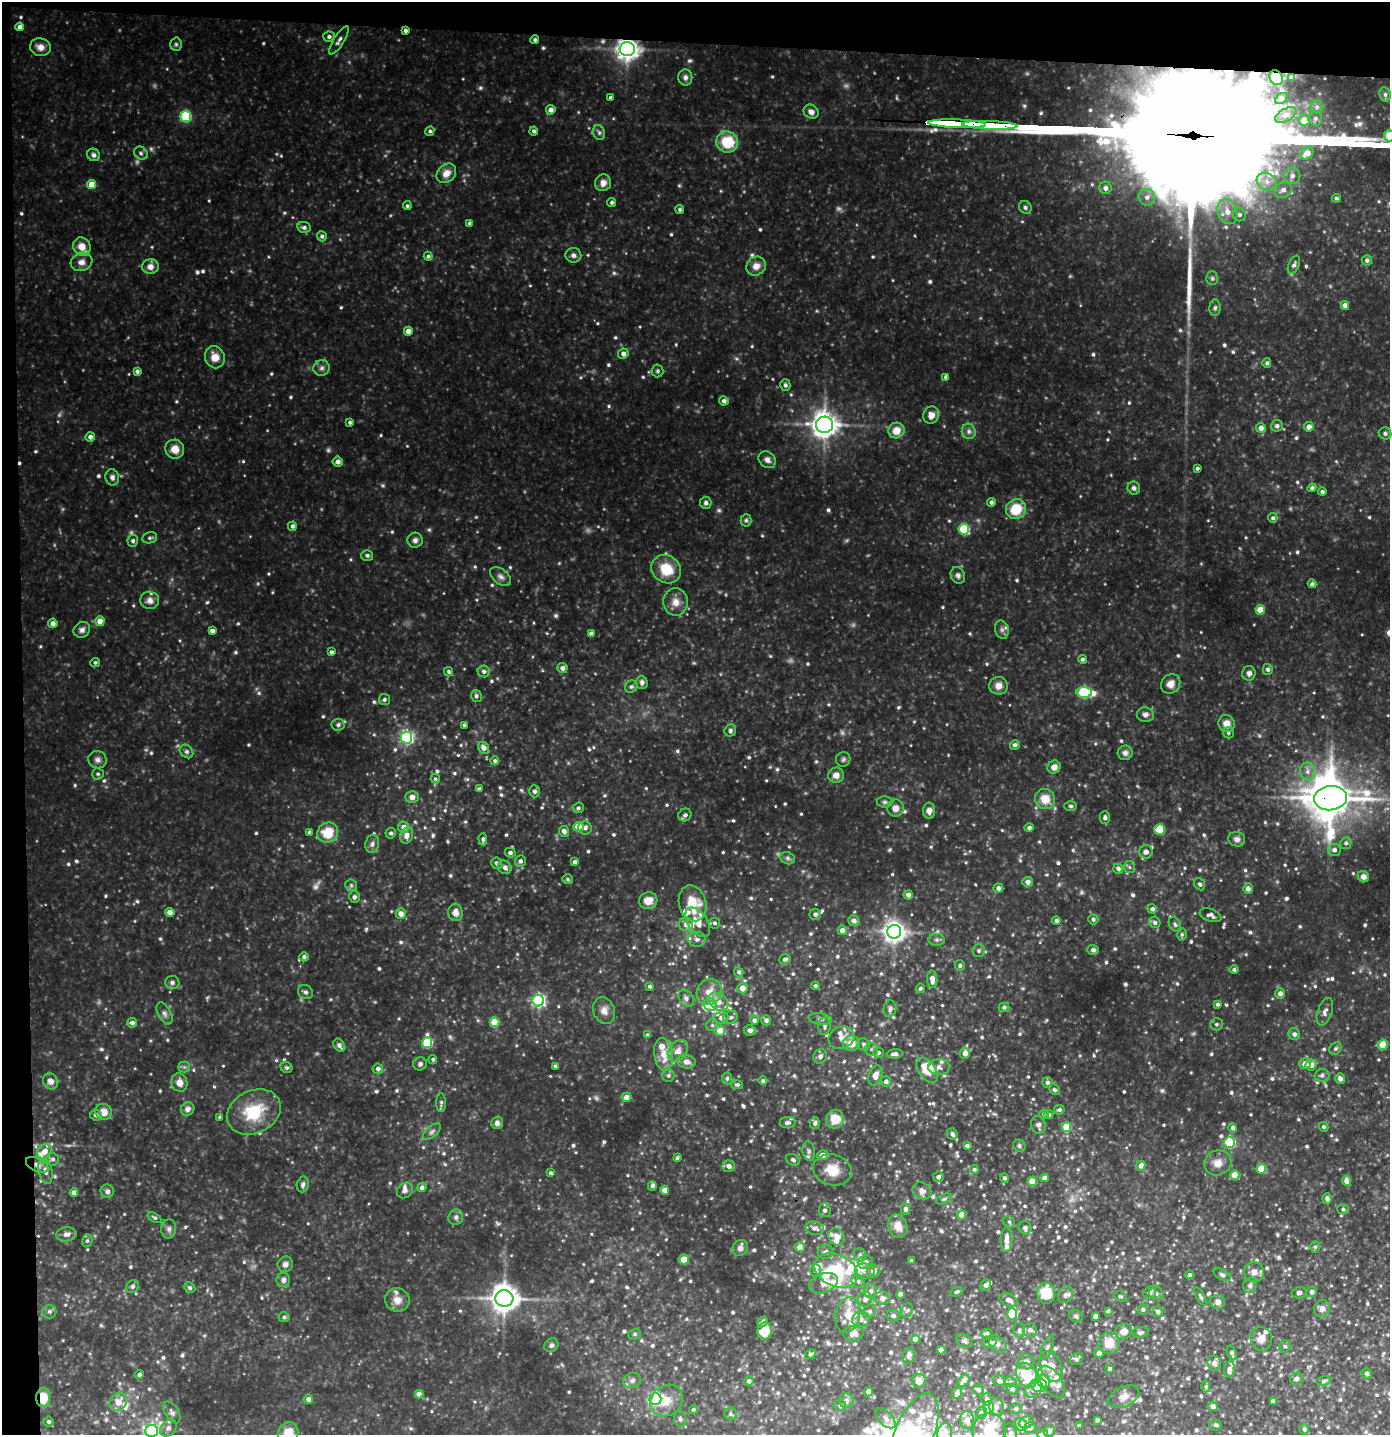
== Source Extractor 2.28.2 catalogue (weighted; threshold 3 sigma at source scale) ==
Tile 1 of 3 x 3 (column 1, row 1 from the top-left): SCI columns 82-1469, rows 2866-4298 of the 4328 x 4298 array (HDU 1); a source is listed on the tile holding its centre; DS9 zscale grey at full resolution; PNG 1392 x 1437 px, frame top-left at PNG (2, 2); each listed source drawn as its Kron ellipse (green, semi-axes under 4 px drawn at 4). Shown black and unused: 4% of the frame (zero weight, under 3 of 4 exposures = <1% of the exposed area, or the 3 px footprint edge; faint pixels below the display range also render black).
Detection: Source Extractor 2.28.2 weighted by HDU 2 'WHT'; one run over the whole footprint, this tile lists its part. Background 0.188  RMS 0.018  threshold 0.083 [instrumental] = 3 sigma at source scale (4.5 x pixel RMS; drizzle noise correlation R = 1.50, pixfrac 1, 0.05/0.05 arcsec/px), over >= 5 px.
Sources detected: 1038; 15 too faint to see at this stretch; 2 inside a brighter object's white glare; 2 cosmic-ray / hot-pixel residue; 2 long thin detections or spike segments (spike, bleed or trail) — neither listed nor drawn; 60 inside a brighter listed object's ellipse — not listed separately; of the other 957, all 500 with FLUX_AUTO >= 3.49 (the completeness limit of this list) listed and drawn (457 fainter detections not listed), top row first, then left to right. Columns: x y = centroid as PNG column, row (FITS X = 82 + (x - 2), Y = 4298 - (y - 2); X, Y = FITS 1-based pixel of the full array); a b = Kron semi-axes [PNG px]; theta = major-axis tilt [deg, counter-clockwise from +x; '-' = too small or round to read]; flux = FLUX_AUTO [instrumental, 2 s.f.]
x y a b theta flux
20 27 4 4 - 12
405 30 3 3 - 4.7
329 37 6 5 - 5.3
339 40 16 5 57 7.1
535 40 4 4 - 4.1
176 44 6 5 - 3.7
40 47 10 8 -10 12
627 49 7 7 - 1500
685 77 8 7 - 6.9
1276 78 8 6 -55 17
1291 78 4 3 - 4
1385 94 7 5 -76 4.6
611 98 4 4 - 6.3
1281 98 7 5 38 3.6
1317 107 6 6 - 5.4
551 110 5 5 - 11
811 112 8 6 -35 8.1
1286 115 12 6 29 8.1
186 117 5 5 - 140
1315 118 7 7 - 6.2
1304 120 5 5 - 30
957 124 29 3 -2 5100
990 125 28 3 -2 6400
430 131 5 4 - 3.7
534 131 4 4 - 4.5
599 133 8 5 -73 4.7
1389 136 5 5 - 35
727 142 11 10 - 68
141 153 7 6 - 4.8
1307 153 7 6 - 23
93 155 7 6 - 5.5
446 173 11 8 45 17
1292 176 8 8 - 9.3
1267 182 10 8 -27 16
603 183 8 8 - 13
92 184 4 4 - 28
1105 188 6 6 - 8.1
1283 190 9 7 30 11
1147 197 8 8 - 10
1336 198 4 4 - 3.9
612 202 4 4 - 3.8
407 206 4 4 - 3.5
1025 207 7 6 - 4.5
680 209 4 4 - 3.7
1227 212 13 9 -71 22
1239 215 7 6 - 6.6
469 223 4 4 - 3.5
304 227 7 5 -10 5.8
322 236 5 5 - 4.6
82 246 9 8 - 21
573 255 8 7 - 7
428 256 4 4 - 3.9
1367 260 5 5 - 5.1
81 262 11 9 17 12
1294 265 9 5 65 6
756 266 10 9 - 15
150 267 8 7 - 12
1212 278 7 5 -88 3.8
1345 305 4 4 - 11
1215 308 8 5 89 4.3
408 331 4 4 - 15
623 354 5 5 - 9.6
215 357 11 9 -70 22
1267 363 5 4 - 4.2
322 368 8 8 - 6.8
137 371 4 4 - 5
658 371 6 6 - 3.7
946 377 4 4 - 6.5
785 385 6 5 - 5.1
724 401 4 4 - 6.2
931 415 9 7 64 13
350 422 4 3 - 3.8
824 425 8 8 - 2000
1277 426 6 5 - 5.5
1309 427 5 4 - 15
1261 428 5 4 - 12
896 430 8 7 - 24
969 431 8 7 - 6.1
1385 433 6 6 - 4.1
90 437 5 4 - 7.8
175 449 9 9 - 18
767 460 9 7 -42 9
338 462 5 5 - 9.9
1197 468 3 3 - 3.7
112 477 8 7 - 7.2
1134 488 6 6 - 5.5
1312 488 4 4 - 5.3
1322 492 4 4 - 4.5
991 502 4 4 - 4.8
706 503 6 5 - 5
1016 509 10 9 - 52
1273 518 5 4 - 4.1
746 520 6 5 - 3.7
292 526 4 4 - 5.2
964 529 5 5 - 120
150 538 7 5 12 4.3
415 540 7 7 - 6.6
133 541 6 5 - 5
367 555 6 5 - 4.3
666 569 15 13 -35 52
958 575 9 7 -63 6.5
500 576 12 7 -40 8
1312 584 4 4 - 5.1
150 600 9 8 - 10
676 602 13 12 - 18
1260 610 5 4 - 28
100 621 5 4 - 21
53 623 4 4 - 9.8
82 630 9 7 39 7.1
1002 630 9 7 -75 6.7
212 631 4 4 - 7.9
591 633 4 4 - 7.3
331 652 4 4 - 4.7
1082 659 4 4 - 3.8
95 662 5 4 - 3.6
562 668 5 5 - 9.1
1268 669 5 5 - 4.4
484 671 6 5 - 6.1
449 672 5 4 - 4.2
1249 673 7 6 - 6.5
642 682 7 6 - 6
1171 684 10 9 - 14
998 686 9 9 - 14
631 687 6 5 - 3.6
1084 692 8 5 -5 160
476 696 6 5 - 4.5
384 699 5 5 - 4.1
1145 715 8 7 - 6.9
1227 724 8 8 - 14
338 725 6 6 - 5.4
464 725 4 3 - 3.9
730 730 6 5 - 4.5
1228 733 5 5 - 3.6
407 738 6 5 - 340
1015 745 5 4 - 5.7
484 748 6 5 - 11
186 751 7 6 - 4.6
1125 753 7 7 - 6.9
843 759 7 7 - 4.5
98 760 9 8 - 8.1
495 761 4 4 - 4.1
1054 767 7 6 - 12
1307 771 9 7 -81 10
98 774 6 5 - 3.7
836 775 8 7 - 13
435 779 5 4 - 3.6
480 789 4 4 - 3.8
535 791 6 5 - 4.9
412 797 6 6 - 9
1330 798 16 12 6 5000
1045 799 10 10 - 30
885 802 7 6 - 4.2
1071 806 6 5 - 3.6
578 808 5 5 - 4.4
895 808 8 8 - 13
929 811 8 6 -89 10
685 815 7 6 - 6
1105 817 6 5 - 4.8
404 827 5 5 - 13
578 827 5 5 - 40
585 828 7 6 - 6.2
1029 828 5 4 - 5
1159 829 5 5 - 58
564 831 5 5 - 9.2
309 832 4 4 - 4.4
328 833 10 10 - 47
391 833 5 5 - 4.4
407 835 8 6 71 11
483 839 6 4 -86 4.4
1237 839 8 7 - 8.3
1346 843 6 5 - 4.6
372 844 9 7 81 7
1334 850 6 6 - 7.7
1146 852 7 6 - 7.6
510 853 5 5 - 5.7
788 858 8 6 -22 4.9
520 861 6 5 - 6.1
575 862 4 4 - 8.8
497 863 6 5 - 6.1
505 867 7 6 - 7.6
1129 867 6 5 - 4.3
1118 869 5 5 - 5.5
1363 877 6 5 - 8.9
568 879 5 4 - 3.5
1028 882 5 5 - 9
1200 884 6 5 - 4.6
351 885 6 5 - 3.7
998 888 5 4 - 7.3
1248 889 5 4 - 10
908 895 4 4 - 7.6
354 897 6 5 - 5
648 901 9 8 - 21
693 903 18 13 -75 57
1152 909 5 4 - 6.1
170 912 4 4 - 12
455 912 8 7 - 13
401 914 5 5 - 15
815 914 6 5 - 5.1
1211 915 11 6 -20 7.8
1093 919 5 5 - 4.1
854 921 6 5 - 6.7
1056 921 4 4 - 5.6
698 922 17 9 -54 20
1155 922 6 5 - 5.3
715 923 5 5 - 4.7
686 924 7 6 - 10
1175 924 7 5 -61 4.2
842 930 5 4 - 10
894 932 7 7 - 1300
1182 934 6 4 78 3.6
697 939 9 7 -6 7.6
937 940 8 6 1 4.5
1093 950 6 5 - 4
979 951 6 6 - 4.8
304 957 5 4 - 5.4
785 959 6 5 - 5.2
960 966 5 5 - 4.5
1234 970 4 4 - 4.1
739 972 5 4 - 4.5
932 979 9 5 -85 11
172 982 7 6 - 5.4
650 986 4 4 - 3.8
815 986 4 4 - 3.7
742 988 5 5 - 17
920 988 5 4 - 3.7
305 992 8 6 -36 5.2
709 992 13 12 - 25
1280 993 5 5 - 8.3
686 998 9 6 -51 6.5
538 1001 6 6 - 400
718 1002 11 7 -37 18
1217 1004 3 3 - 3.6
710 1005 6 6 - 17
1004 1007 5 5 - 4.3
890 1009 8 6 77 7.2
604 1011 13 10 -70 14
1325 1012 14 7 72 9.1
164 1013 12 6 -62 7.1
731 1017 7 6 - 5.5
721 1018 7 6 - 9
820 1019 11 5 -8 6.5
754 1020 4 4 - 7.1
766 1020 5 5 - 6.4
495 1022 5 5 - 55
132 1023 5 4 - 8
1216 1024 6 6 - 4.5
712 1025 6 5 - 4.3
825 1026 8 6 85 5.9
750 1030 6 5 - 6
720 1031 5 5 - 25
1294 1034 6 5 - 6.2
647 1035 4 4 - 4
841 1038 13 11 20 15
427 1043 5 5 - 110
851 1044 8 7 - 23
864 1044 6 6 - 5.1
339 1045 7 5 -54 5.2
1383 1045 5 4 - 49
872 1049 6 6 - 4.6
1335 1049 7 5 45 4.2
678 1051 12 8 49 14
878 1053 5 5 - 5.2
965 1053 5 5 - 14
664 1054 16 9 -82 31
895 1054 8 4 2 7.6
820 1056 7 6 - 6.7
433 1059 4 4 - 3.7
686 1062 9 7 -8 10
420 1064 7 6 - 4.9
1305 1064 5 5 - 15
1311 1065 5 5 - 13
555 1066 4 3 - 4.2
184 1067 5 5 - 3.7
286 1067 6 5 - 3.6
939 1067 11 7 1 9.4
378 1069 5 5 - 7.2
927 1070 14 8 -54 41
875 1075 10 6 72 15
1322 1075 7 6 - 6.6
668 1076 6 6 - 4.9
727 1078 6 5 - 3.9
1340 1079 5 5 - 8.7
51 1081 8 7 - 11
763 1081 4 4 - 3.8
886 1081 5 5 - 6.2
1047 1082 5 5 - 5.1
179 1083 9 8 - 15
737 1085 6 4 -1 3.8
1054 1090 6 4 -46 3.7
626 1097 5 4 - 11
441 1103 9 5 89 4.2
188 1109 7 6 - 8.6
1059 1110 5 4 - 4.6
104 1112 8 8 - 20
254 1112 28 21 25 86
1044 1114 5 4 - 3.5
96 1115 6 5 - 6.4
1049 1115 4 4 - 4
220 1117 3 3 - 4.1
835 1119 9 9 - 34
497 1123 6 6 - 6
787 1123 8 5 5 5.3
815 1123 6 5 - 5.9
1038 1125 9 7 -80 6.9
1066 1127 5 4 - 63
1324 1127 5 4 - 3.5
1233 1128 5 4 - 5.1
432 1132 11 5 42 6
952 1134 6 5 - 5.1
1230 1142 5 5 - 140
967 1146 4 3 - 5.6
1019 1146 6 6 - 4.6
44 1151 8 6 48 19
809 1151 10 6 -80 6.2
822 1155 5 5 - 13
677 1158 4 3 - 3.7
53 1159 6 6 - 5.5
793 1160 7 5 -28 4.6
1218 1163 14 12 24 17
37 1165 12 6 -25 9.7
729 1166 6 5 - 10
1141 1166 5 4 - 13
974 1169 4 4 - 3.6
1261 1169 5 5 - 44
832 1170 19 15 -16 36
45 1171 13 7 -78 12
551 1173 4 4 - 3.8
1235 1175 5 4 - 40
938 1177 5 5 - 5.4
1004 1178 5 4 - 4.1
1045 1178 4 4 - 9.1
1032 1181 4 4 - 23
1347 1181 5 4 - 14
303 1184 8 6 79 6
652 1186 5 4 - 6.1
422 1187 5 4 - 6.1
405 1190 8 7 - 6.5
665 1190 4 4 - 18
107 1191 7 6 - 6.9
922 1191 10 8 -30 11
74 1193 4 4 - 12
944 1199 8 4 25 4
1327 1199 5 4 - 6.3
905 1209 5 4 - 7.8
1343 1209 6 5 - 3.6
825 1210 6 6 - 6.3
962 1215 4 4 - 18
456 1217 8 7 - 6
155 1218 7 4 -30 3.8
1009 1222 6 5 - 4.2
898 1226 12 9 -72 20
815 1228 9 6 -10 8.6
1025 1228 6 6 - 5.3
169 1229 9 7 86 7
66 1234 10 7 5 9.7
836 1237 9 7 -64 14
1006 1240 12 6 89 16
87 1241 6 5 - 3.7
800 1247 5 5 - 16
1315 1247 6 5 - 3.6
740 1248 8 7 - 8
825 1252 8 7 - 7.1
860 1255 6 6 - 4.8
684 1260 5 5 - 19
912 1261 4 3 - 6.3
865 1262 7 7 - 7.2
285 1264 8 7 - 6.8
836 1270 22 16 -23 75
815 1271 6 5 - 5.8
865 1271 10 7 -6 9.5
873 1271 7 6 - 9.8
1254 1272 10 10 - 13
1190 1275 4 4 - 3.9
1222 1275 9 5 -29 4.1
283 1280 7 7 - 6.7
858 1281 7 6 - 4.6
824 1283 15 9 21 23
986 1285 6 5 - 8.7
1250 1285 8 6 66 6.1
133 1286 7 5 47 4.2
190 1288 6 5 - 4.2
871 1291 7 6 - 7.1
956 1292 6 4 25 4
1312 1292 5 5 - 6.9
1046 1293 10 9 - 49
1150 1293 7 5 48 6
1156 1293 7 6 - 5.7
1299 1293 7 5 9 5.8
900 1294 4 4 - 6.2
1065 1295 9 7 60 6.5
1120 1296 7 5 -27 3.6
1200 1297 10 4 -62 4
882 1298 7 6 - 7.5
504 1299 9 8 - 2400
865 1299 7 7 - 8.8
397 1300 12 11 - 17
1009 1300 9 6 -26 11
1218 1302 7 7 - 9.7
1322 1309 8 7 - 10
907 1310 7 5 67 4.2
1143 1310 5 5 - 4.3
49 1311 7 7 - 5
870 1311 7 6 - 5.7
1108 1311 4 4 - 3.6
1158 1312 5 5 - 5.8
1012 1314 5 5 - 71
848 1315 18 12 79 26
893 1316 7 6 - 5.1
1076 1316 7 5 -36 3.8
1095 1316 4 4 - 7.1
284 1317 5 5 - 3.7
861 1320 8 7 - 9.2
762 1322 6 4 48 4.9
1019 1330 7 5 -77 4.9
1030 1330 7 6 - 6.9
765 1331 8 7 - 42
1124 1332 8 7 - 13
1141 1332 8 5 7 4.3
853 1333 10 7 8 13
987 1333 6 4 8 3.5
635 1334 6 5 - 3.9
916 1339 4 4 - 13
1261 1339 12 10 -81 15
964 1341 9 6 -29 4.6
989 1343 7 4 13 3.6
1109 1343 11 10 - 29
998 1344 10 7 -44 7.9
551 1345 7 6 - 5.5
1285 1346 6 5 - 4
1047 1348 13 5 69 5.4
941 1350 4 4 - 7
1099 1353 4 4 - 8.7
1232 1353 7 4 -69 5.3
810 1354 5 4 - 4.6
909 1355 8 6 73 7
1076 1359 7 5 35 4.8
1026 1362 8 7 - 6.9
1214 1363 7 6 - 8.7
1051 1366 16 10 -64 25
1110 1369 4 3 - 5.4
1229 1369 8 5 83 11
1367 1373 5 5 - 4
139 1374 4 4 - 3.7
1027 1375 13 10 -64 86
1296 1379 6 6 - 7.4
632 1381 9 7 20 7.1
749 1381 4 4 - 5.8
919 1381 7 7 - 14
964 1381 7 5 51 11
999 1381 6 5 - 6.7
1044 1381 7 6 - 26
1324 1381 7 5 12 4.1
1010 1382 6 5 - 3.6
1051 1382 18 10 -54 19
1039 1385 8 7 - 13
1206 1387 6 4 88 3.8
1012 1389 6 5 - 4.2
978 1390 5 5 - 5.7
1033 1390 8 7 - 8.5
868 1391 5 4 - 7.7
957 1393 6 5 - 6.8
419 1394 4 4 - 14
1124 1397 16 10 27 13
43 1398 10 7 -89 37
308 1399 5 5 - 9.3
655 1399 6 6 - 300
987 1399 6 5 - 6
667 1401 17 14 41 33
846 1401 7 7 - 8.3
1273 1401 4 4 - 9.2
118 1402 9 8 - 19
840 1405 6 6 - 5.5
1213 1406 5 5 - 8
989 1407 6 5 - 35
996 1407 9 7 -65 7.9
1016 1409 6 5 - 3.9
693 1410 4 4 - 4
172 1412 12 6 -58 6.6
981 1413 6 5 - 3.7
730 1414 6 6 - 4.9
886 1418 12 6 -46 9.6
680 1419 8 6 -76 5.2
967 1420 9 7 -87 9.2
1097 1420 4 4 - 3.9
48 1422 5 5 - 4.6
1027 1422 7 5 28 6.1
1021 1424 6 6 - 19
1215 1425 6 5 - 4
1079 1426 4 4 - 7
168 1428 10 7 49 7.4
1030 1428 6 5 - 5.7
1304 1429 5 5 - 4.9
989 1430 17 16 - 41
152 1431 6 6 - 370
1049 1431 6 5 - 4.9
288 1433 11 10 - 32
915 1433 42 19 68 110
945 1433 10 7 81 12
1011 1434 11 6 -74 7.8
1043 1434 5 5 - 11
Overlapping masked pixels (flux is a lower limit): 9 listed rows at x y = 405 30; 627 49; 1276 78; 957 124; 990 125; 1330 798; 37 1165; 1044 1381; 43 1398
Isophote crosses this tile's border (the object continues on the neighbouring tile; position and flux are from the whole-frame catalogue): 8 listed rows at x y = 1389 136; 989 1430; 152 1431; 288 1433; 915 1433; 945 1433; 1011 1434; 1043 1434